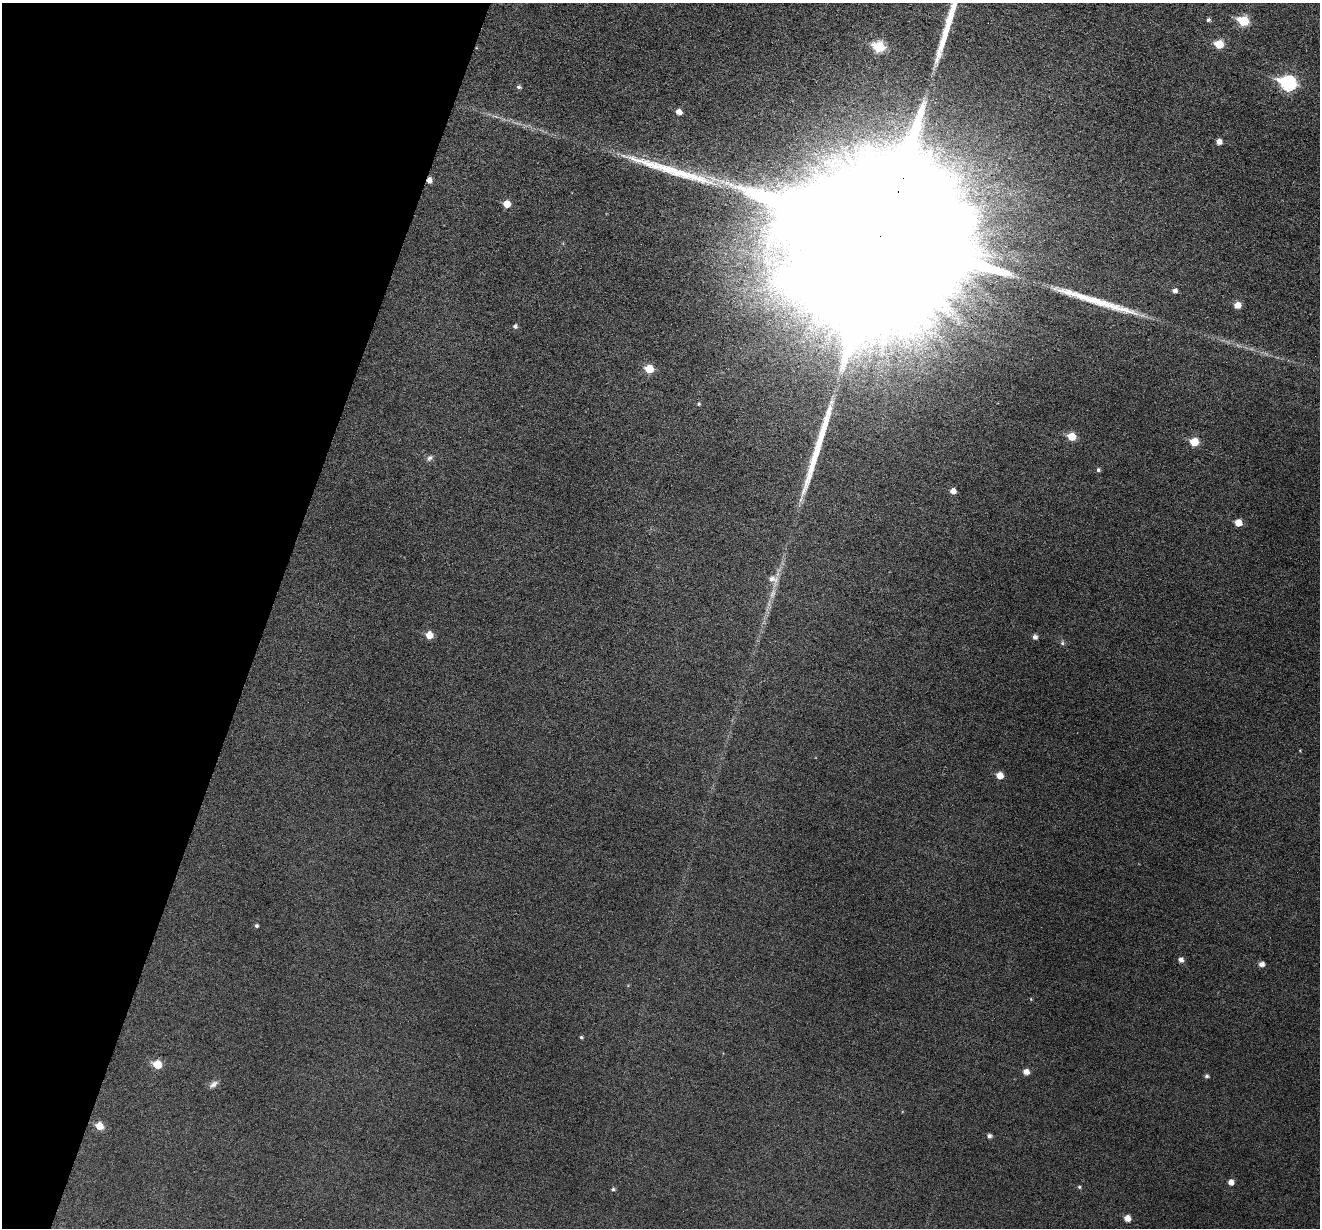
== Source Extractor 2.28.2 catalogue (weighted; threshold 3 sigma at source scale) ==
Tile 9 of 4 x 4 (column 1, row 3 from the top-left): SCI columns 1-1318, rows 1358-2583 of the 5274 x 5295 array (HDU 1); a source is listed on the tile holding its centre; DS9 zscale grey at full resolution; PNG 1322 x 1230 px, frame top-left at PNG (2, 3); no overlay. Shown black and unused: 20% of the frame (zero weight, under 3 of 6 exposures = <1% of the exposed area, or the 3 px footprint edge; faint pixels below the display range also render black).
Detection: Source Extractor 2.28.2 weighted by HDU 2 'WHT'; one run over the whole footprint, this tile lists its part. Background 0.0453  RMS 0.0056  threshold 0.0229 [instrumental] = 3 sigma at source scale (4.09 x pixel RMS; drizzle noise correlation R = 1.36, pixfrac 0.8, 0.05/0.05 arcsec/px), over >= 5 px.
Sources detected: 47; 1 inside a brighter object's white glare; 1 cosmic-ray / hot-pixel residue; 4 long thin detections or spike segments (spike, bleed or trail) — not listed; the other 41 listed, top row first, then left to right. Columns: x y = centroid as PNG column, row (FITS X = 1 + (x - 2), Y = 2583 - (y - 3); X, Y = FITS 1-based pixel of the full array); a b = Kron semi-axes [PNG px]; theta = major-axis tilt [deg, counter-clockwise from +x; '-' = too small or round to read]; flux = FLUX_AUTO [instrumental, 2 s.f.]
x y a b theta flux
1208 20 5 5 - 1.1
1243 21 7 6 - 26
1219 44 6 5 - 14
879 47 7 6 - 32
1288 83 9 7 -16 85
519 87 6 5 - 1.1
679 112 5 5 - 3.7
1219 141 5 5 - 3.4
507 204 5 5 - 7.5
880 242 100 34 70 150000
1175 291 6 5 - 2.2
1237 305 6 6 - 5.3
515 326 5 5 - 1.4
649 369 6 6 - 12
699 404 5 4 - 0.73
1072 436 6 5 - 11
1194 442 6 5 - 13
429 458 9 7 56 1.7
1098 470 5 4 - 1.1
953 491 6 5 - 3.3
1238 523 5 5 - 6.7
773 579 15 11 -36 4.9
773 594 14 7 67 3.5
429 635 6 6 - 7
1035 637 5 5 - 1.9
1062 643 6 6 - 1
1000 775 6 5 - 6.1
256 926 4 4 - 1
1181 960 5 5 - 2.3
1262 964 6 5 - 2.7
581 1037 4 4 - 0.71
157 1064 6 6 - 12
1026 1072 6 5 - 3.7
1207 1076 5 5 - 1.1
213 1084 14 7 33 2.3
99 1126 6 6 - 7.9
989 1136 4 4 - 1.7
1231 1182 5 5 - 3.3
1079 1187 5 4 - 0.72
613 1189 5 5 - 0.89
1127 1218 6 5 - 4.3
Overlapping masked pixels (flux is a lower limit): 1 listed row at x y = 880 242